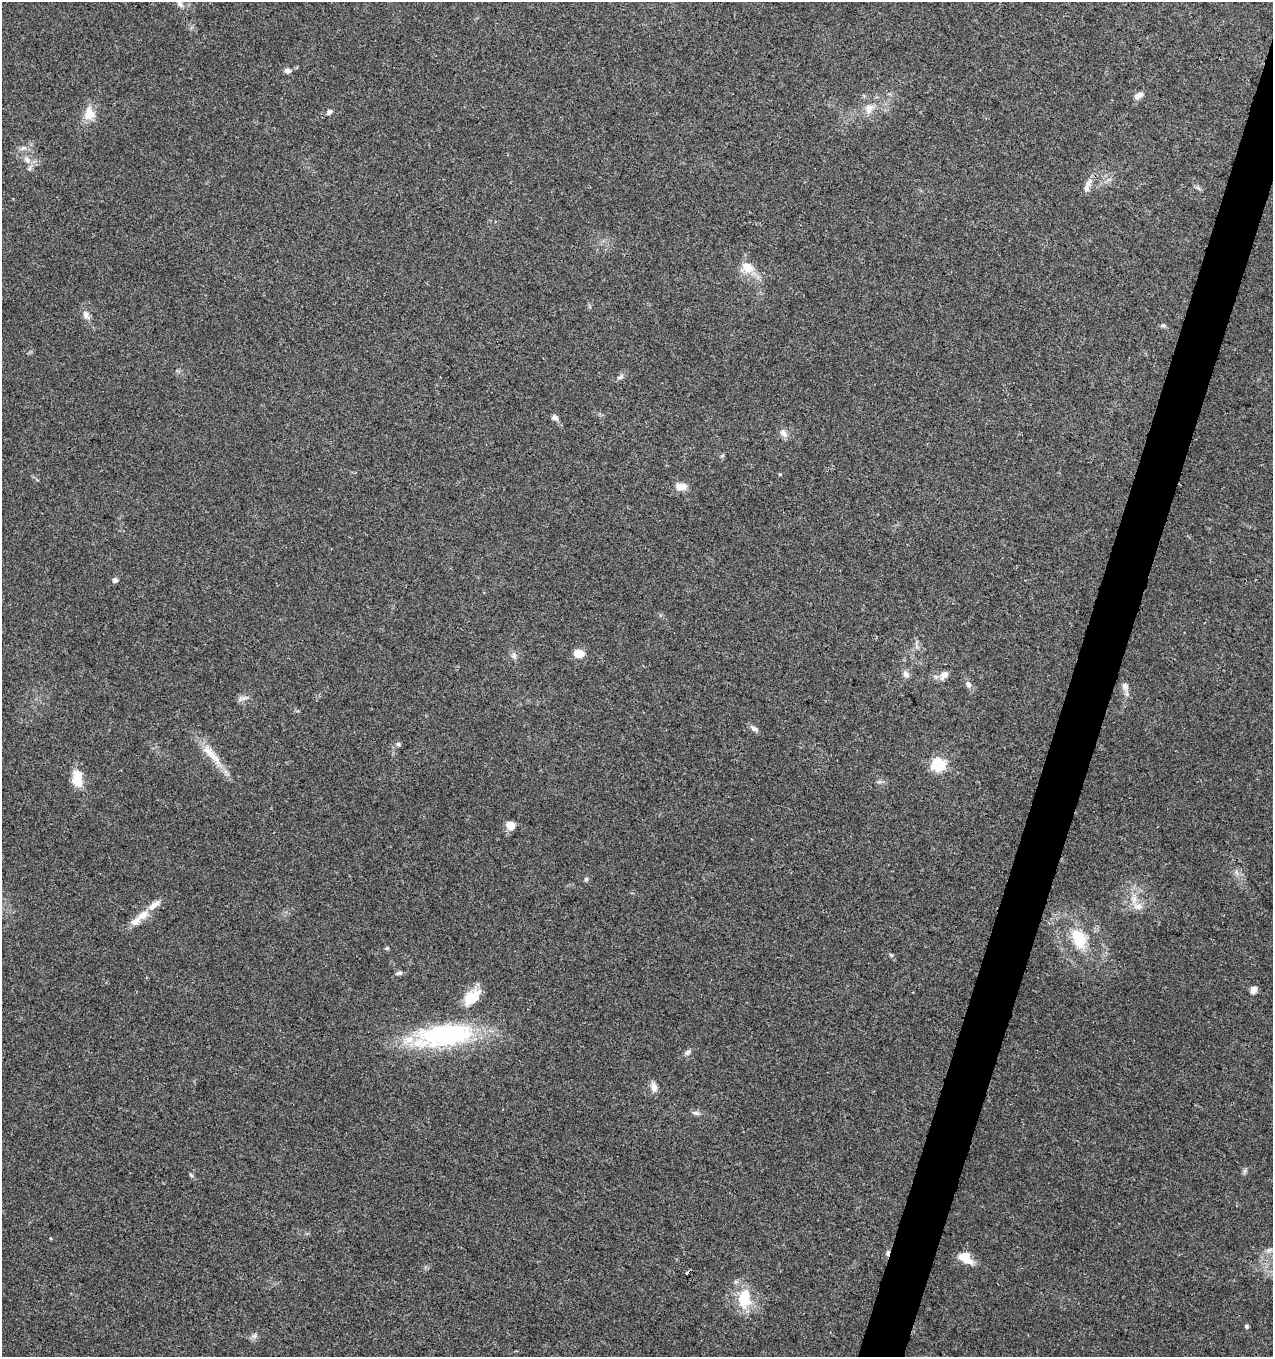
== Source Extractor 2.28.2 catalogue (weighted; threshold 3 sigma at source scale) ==
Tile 10 of 4 x 4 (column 2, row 3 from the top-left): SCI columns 1487-2757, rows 1365-2719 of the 5579 x 5430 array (HDU 1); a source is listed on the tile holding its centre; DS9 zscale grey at full resolution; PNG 1275 x 1359 px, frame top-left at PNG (2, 2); no overlay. Shown black and unused: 3% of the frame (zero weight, under 3 of 4 exposures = <1% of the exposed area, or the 3 px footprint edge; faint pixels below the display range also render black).
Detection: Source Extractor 2.28.2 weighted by HDU 2 'WHT'; one run over the whole footprint, this tile lists its part. Background 0.0419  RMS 0.0035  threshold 0.0157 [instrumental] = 3 sigma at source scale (4.5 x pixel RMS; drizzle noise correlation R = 1.50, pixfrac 1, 0.0396/0.0396 arcsec/px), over >= 5 px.
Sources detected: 61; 2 cosmic-ray / hot-pixel residue — not listed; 7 inside a brighter listed object's ellipse — not listed separately; the other 52 listed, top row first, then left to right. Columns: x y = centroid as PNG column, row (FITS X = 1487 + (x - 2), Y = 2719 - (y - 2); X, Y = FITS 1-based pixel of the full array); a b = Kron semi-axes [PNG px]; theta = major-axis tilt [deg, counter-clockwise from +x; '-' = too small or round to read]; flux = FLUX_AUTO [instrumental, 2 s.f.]
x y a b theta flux
180 3 13 7 -73 1.6
288 71 7 6 - 1.3
1138 96 12 7 31 1.8
869 108 14 11 52 3.2
329 112 7 5 59 0.92
89 114 17 14 84 4.9
23 148 9 5 24 1.1
27 160 10 7 -50 1.9
1088 183 12 8 65 2.2
748 267 17 13 -35 5.1
86 315 13 8 -63 1.9
1163 325 7 5 -15 0.69
620 377 10 6 27 1
555 417 8 6 -31 1.2
783 433 14 7 -48 1.7
722 456 6 5 - 0.53
780 474 4 4 - 0.33
681 487 16 9 -1 2.9
115 580 5 5 - 1.3
579 654 10 8 1 4.4
514 655 8 6 -89 1.1
906 674 9 7 -46 1.4
944 675 13 8 49 2.2
968 685 10 6 -72 1.4
1125 687 13 8 -79 1.8
242 698 14 6 9 1.5
754 729 10 6 -30 1.2
398 744 6 5 - 0.66
208 752 23 12 -52 5.7
938 764 6 6 - 46
77 778 23 12 -82 6.5
510 825 6 5 - 7.7
586 879 6 5 - 0.58
1138 906 13 9 7 2.7
143 915 17 9 35 3.8
1079 939 26 16 -63 11
387 948 5 4 - 0.44
891 955 7 4 -36 0.54
399 973 9 5 10 0.91
1254 990 8 6 65 2.3
471 997 23 13 40 7.6
444 1035 71 25 8 49
687 1053 9 6 33 1
654 1087 13 8 -81 2.2
696 1113 11 5 -17 0.98
1244 1171 9 3 69 0.6
191 1175 7 4 -46 0.54
1269 1250 7 6 - 1
966 1255 25 10 -65 3.9
744 1298 27 16 84 10
1246 1326 5 4 - 0.54
254 1336 6 6 - 0.96
Isophote crosses this tile's border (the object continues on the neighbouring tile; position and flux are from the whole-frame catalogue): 1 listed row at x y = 180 3